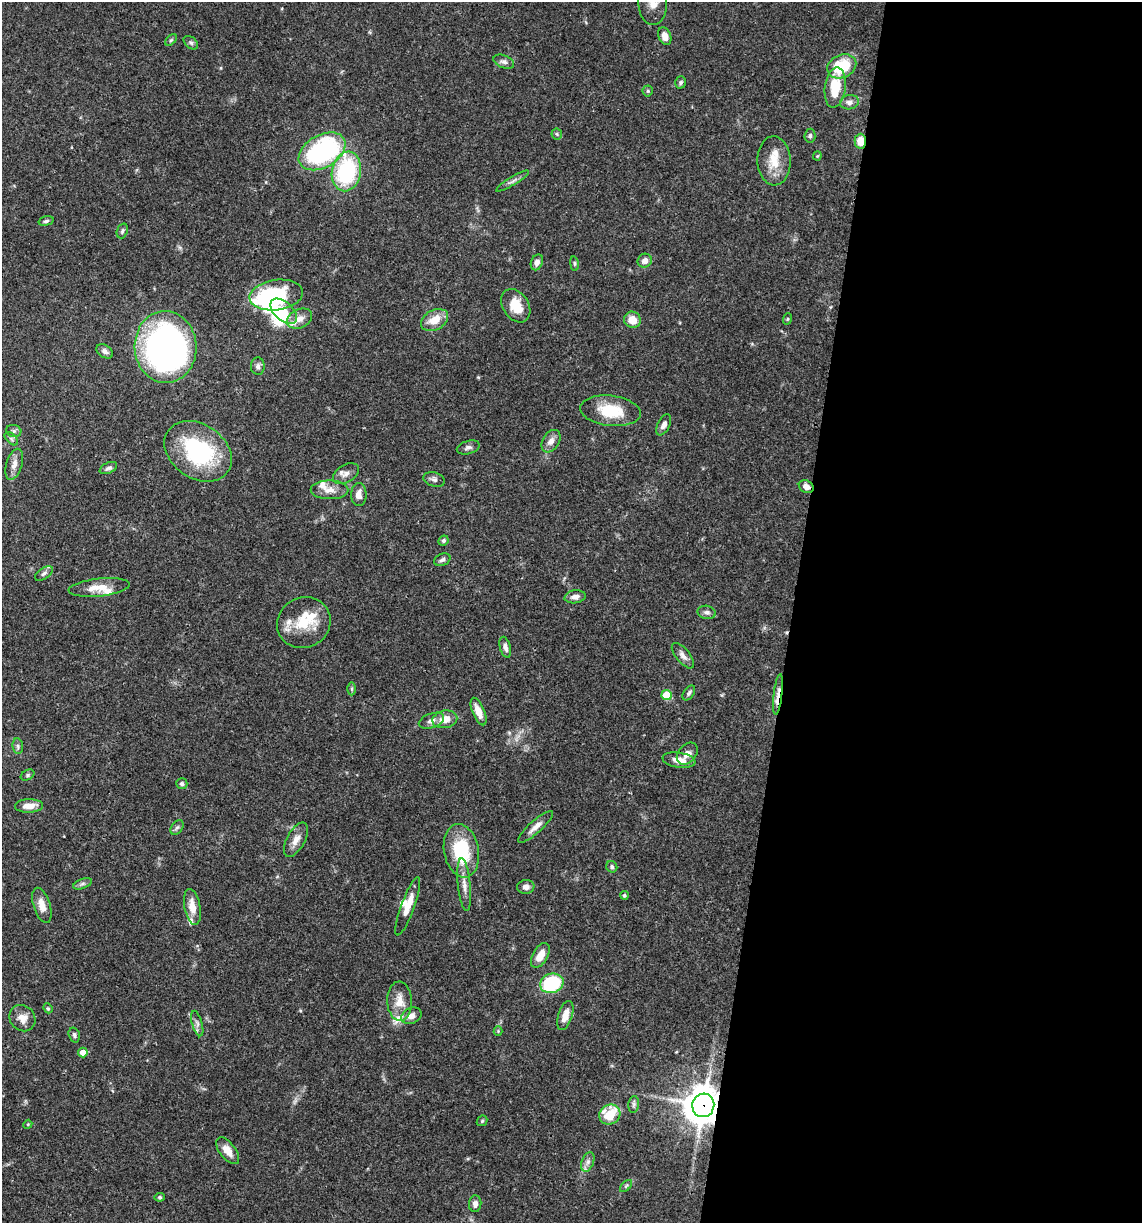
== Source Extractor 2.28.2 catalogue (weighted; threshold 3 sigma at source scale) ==
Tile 12 of 4 x 4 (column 4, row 3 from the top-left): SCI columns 3656-4795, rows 1225-2445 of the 4913 x 4894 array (HDU 1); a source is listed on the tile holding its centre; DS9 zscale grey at full resolution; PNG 1144 x 1225 px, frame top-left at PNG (2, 2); each listed source drawn as its Kron ellipse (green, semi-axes under 4 px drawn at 4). Shown black and unused: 31% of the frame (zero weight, under 3 of 4 exposures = <1% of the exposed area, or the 3 px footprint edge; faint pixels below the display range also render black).
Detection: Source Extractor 2.28.2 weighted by HDU 2 'WHT'; one run over the whole footprint, this tile lists its part. Background 0.048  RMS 0.0028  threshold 0.0127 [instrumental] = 3 sigma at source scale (4.5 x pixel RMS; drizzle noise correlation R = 1.50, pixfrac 1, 0.05/0.05 arcsec/px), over >= 5 px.
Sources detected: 114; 3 inside a brighter object's white glare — neither listed nor drawn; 9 inside a brighter listed object's ellipse — not listed separately; the other 102 listed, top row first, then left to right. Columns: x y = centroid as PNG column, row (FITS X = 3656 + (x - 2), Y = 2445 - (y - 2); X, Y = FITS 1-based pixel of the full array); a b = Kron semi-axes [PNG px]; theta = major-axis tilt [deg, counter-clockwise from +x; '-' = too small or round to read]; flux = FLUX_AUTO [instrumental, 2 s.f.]
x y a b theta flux
653 3 22 14 -89 4.5
665 36 9 6 -69 2
171 40 7 4 44 0.46
191 43 8 5 -40 0.65
504 62 11 6 -21 1
842 66 15 11 25 13
680 82 6 5 - 0.47
835 88 20 10 83 7.9
648 91 5 5 - 0.44
849 102 9 7 9 1.4
557 134 6 5 - 0.41
810 136 7 5 85 0.66
860 141 7 5 88 3.7
322 151 25 16 30 44
817 156 4 4 - 0.28
774 161 24 16 -88 5.7
346 171 20 14 79 28
512 181 19 3 31 1
46 221 7 4 16 0.57
122 231 8 5 70 0.59
645 261 7 6 - 1.6
537 262 8 6 66 1.3
574 264 7 3 -81 0.38
276 295 27 15 8 24
516 306 18 13 -57 5.8
284 311 16 9 -42 4.2
299 319 13 9 25 2.4
787 319 6 3 71 0.31
434 320 14 10 28 4.4
632 320 8 8 - 3.4
166 347 36 31 -88 100
105 351 9 6 -32 1.1
258 366 8 7 - 0.96
610 411 30 15 -6 9.9
664 425 11 6 64 1.3
14 431 8 6 -14 0.73
11 439 8 5 -45 0.61
551 441 12 8 58 1.8
468 447 12 6 17 0.93
198 451 36 27 -35 29
14 464 16 8 73 2
108 468 9 5 26 0.79
346 474 14 8 30 1.6
434 479 11 7 -16 1
806 487 8 6 -27 1.6
329 490 19 9 0 2.7
359 495 11 7 -90 2
443 540 5 4 - 0.59
442 560 8 6 26 0.77
44 573 10 5 34 0.82
99 587 30 9 6 4.5
575 597 10 6 7 1.5
707 612 9 6 -11 0.9
304 623 27 25 28 9.7
505 647 10 5 -76 1.1
683 656 15 7 -51 1.5
352 689 6 4 90 0.41
689 693 8 5 55 0.66
778 694 20 4 83 2.1
666 695 5 5 - 8.7
478 712 14 6 -68 2.9
445 719 12 8 11 3.4
431 721 13 7 19 1.5
18 746 8 5 -82 0.65
687 754 12 8 49 1.9
679 760 16 7 -9 2.8
27 775 7 5 28 0.49
182 784 5 5 - 0.65
29 806 14 6 2 2.9
177 827 8 5 53 0.66
535 827 23 6 42 2
296 840 19 9 61 2.5
461 851 27 17 -79 16
612 867 6 5 - 0.62
82 884 10 5 21 0.7
464 885 26 6 -84 2.4
526 887 8 7 - 1.3
624 895 4 4 - 0.51
42 905 18 8 -72 3
408 906 31 6 70 3.8
192 907 18 8 -79 3.3
540 955 13 7 60 3.5
552 983 12 9 16 21
400 1001 19 12 -88 4.1
48 1008 5 4 - 0.38
565 1015 15 7 72 3.1
411 1016 11 8 24 1.7
22 1018 14 12 -48 2.6
197 1024 13 5 -74 1
498 1031 4 4 - 0.28
74 1035 8 5 -73 0.66
83 1053 5 5 - 2.6
634 1104 8 5 84 0.67
703 1105 12 11 - 580
610 1114 11 9 33 8.5
482 1121 6 4 45 0.37
28 1124 4 3 - 0.24
228 1151 16 8 -52 2.7
588 1162 10 6 69 1.2
626 1186 7 4 45 0.49
160 1197 5 4 - 0.41
475 1204 8 6 85 1.4
Overlapping masked pixels (flux is a lower limit): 4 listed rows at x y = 860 141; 806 487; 778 694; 703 1105
Isophote crosses this tile's border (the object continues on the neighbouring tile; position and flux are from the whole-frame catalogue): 1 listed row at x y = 653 3